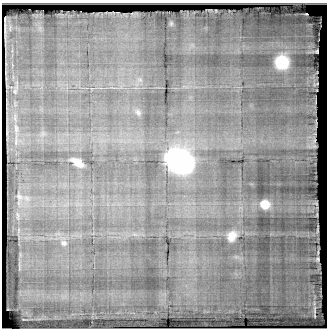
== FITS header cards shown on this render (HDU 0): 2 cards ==
NAXIS1  =                  325
NAXIS2  =                  326

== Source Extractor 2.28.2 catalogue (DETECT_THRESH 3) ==
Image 325 x 326 px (HDU 0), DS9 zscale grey, 1 PNG px = 1 image px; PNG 329 x 330 px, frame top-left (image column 1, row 326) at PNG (2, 3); no overlay
Background -2.55e-06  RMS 1.1e-04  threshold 3.27e-04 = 3 sigma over >= 5 px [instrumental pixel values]
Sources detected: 12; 3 with non-positive FLUX_AUTO (blend fragments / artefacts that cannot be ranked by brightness) are not listed; the other 9 listed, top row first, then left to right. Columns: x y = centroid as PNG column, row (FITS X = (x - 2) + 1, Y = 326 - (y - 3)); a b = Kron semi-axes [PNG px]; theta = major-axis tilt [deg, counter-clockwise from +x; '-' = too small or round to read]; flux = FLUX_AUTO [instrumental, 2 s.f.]
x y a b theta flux
282 62 7 7 - 0.073
138 112 9 6 -49 0.021
16 128 13 6 -81 0.04
179 161 20 15 -27 2
77 162 11 6 -34 0.06
19 196 7 5 -68 0.016
265 204 6 5 - 0.12
231 236 7 6 - 0.061
64 243 7 6 - 0.018
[3 non-positive-flux detections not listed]